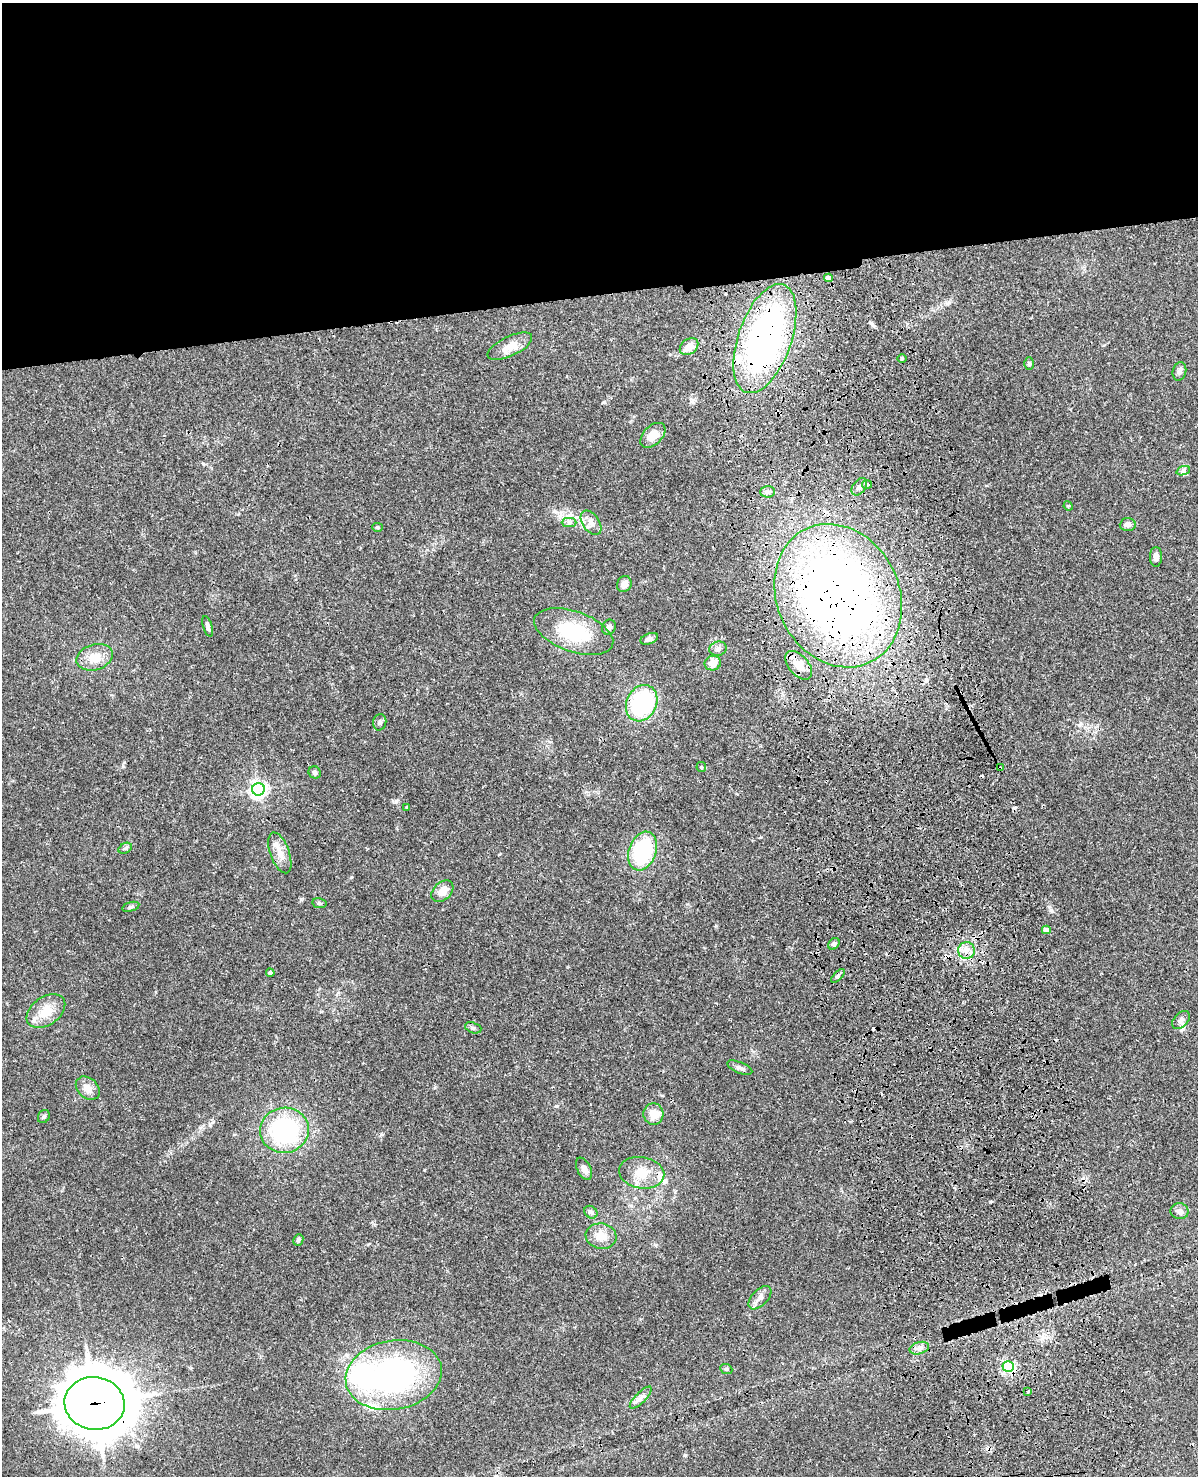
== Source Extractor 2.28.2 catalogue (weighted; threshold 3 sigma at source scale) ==
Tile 2 of 4 x 3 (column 2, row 1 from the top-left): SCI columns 1315-2510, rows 3223-4696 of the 5020 x 4865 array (HDU 1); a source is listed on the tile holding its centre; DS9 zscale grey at full resolution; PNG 1200 x 1478 px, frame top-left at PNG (2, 3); each listed source drawn as its Kron ellipse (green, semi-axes under 4 px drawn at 4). Shown black and unused: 20% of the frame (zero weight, under 3 of 4 exposures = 6% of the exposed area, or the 3 px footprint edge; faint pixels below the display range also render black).
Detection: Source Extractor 2.28.2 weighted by HDU 2 'WHT'; one run over the whole footprint, this tile lists its part. Background 0.0273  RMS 0.0023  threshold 0.0104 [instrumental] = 3 sigma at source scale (4.5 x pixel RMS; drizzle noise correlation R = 1.50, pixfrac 1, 0.05/0.05 arcsec/px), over >= 5 px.
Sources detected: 79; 1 inside a brighter object's white glare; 5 cosmic-ray / hot-pixel residue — neither listed nor drawn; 5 inside a brighter listed object's ellipse — not listed separately; the other 68 listed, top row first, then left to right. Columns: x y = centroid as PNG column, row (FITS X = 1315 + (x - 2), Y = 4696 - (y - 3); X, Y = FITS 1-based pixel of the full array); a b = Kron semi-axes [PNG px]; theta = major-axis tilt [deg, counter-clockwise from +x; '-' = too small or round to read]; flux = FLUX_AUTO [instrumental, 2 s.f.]
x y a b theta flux
828 278 4 4 - 0.93
765 339 57 26 71 81
510 346 24 9 25 3.4
689 346 10 7 36 2.8
902 359 5 3 - 0.26
1029 364 6 4 90 0.42
1179 371 9 6 78 0.9
653 435 15 9 45 2.9
1183 471 7 4 19 0.5
867 484 5 4 - 0.32
859 487 10 6 53 0.89
768 492 7 5 2 0.57
1068 506 5 4 - 0.3
569 522 7 4 0 0.54
591 523 14 8 -55 1.6
1128 524 8 6 4 1.1
378 527 5 4 - 0.32
1156 557 10 6 89 1.1
624 584 8 7 - 1.5
838 596 74 61 -64 180
208 626 11 4 -73 0.69
609 627 8 6 60 0.82
574 632 41 20 -19 13
649 639 9 5 20 0.77
718 649 9 7 16 0.75
95 657 18 13 16 3.4
713 663 8 7 - 2
799 665 17 10 -48 2.8
642 703 19 15 64 22
380 722 8 6 78 0.68
701 767 5 5 - 0.31
1000 768 3 2 - 0.26
315 772 6 6 - 0.53
258 789 6 6 - 77
407 807 3 3 - 0.2
125 848 7 5 31 0.41
643 851 20 13 71 19
280 853 21 9 -70 2.6
442 891 12 8 42 2.4
319 903 7 5 -12 0.42
131 907 9 4 15 0.48
1046 930 4 4 - 1.5
834 944 6 5 - 0.44
966 951 8 8 - 1.5
270 973 4 4 - 0.56
838 976 9 3 46 0.42
46 1011 21 14 36 4.2
1181 1020 11 7 47 0.94
473 1028 8 5 -20 0.46
740 1068 13 5 -23 0.82
88 1088 13 10 -43 1.7
653 1114 11 10 - 2.9
44 1116 7 5 58 0.45
284 1130 24 22 7 27
584 1169 12 7 -64 1.3
642 1173 23 15 -10 4.7
1180 1211 9 8 - 0.9
591 1212 7 5 -44 0.53
601 1236 15 12 -10 3
298 1240 6 5 - 0.49
760 1298 14 8 47 1.3
919 1348 10 6 16 0.98
1008 1367 5 5 - 34
726 1369 6 5 - 0.42
394 1375 48 34 10 52
1028 1391 3 2 - 0.61
641 1398 14 5 45 1.1
95 1403 30 26 -9 1100
Overlapping masked pixels (flux is a lower limit): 5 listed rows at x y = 765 339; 838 596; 1000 768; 1008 1367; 95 1403
Unlisted compact peaks at least as high as the median listed source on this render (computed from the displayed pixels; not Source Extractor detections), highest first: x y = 396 801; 990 1202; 604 402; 301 899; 685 1455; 351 877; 1051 910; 381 1134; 556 1106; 761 837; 210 1124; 424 1170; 872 323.